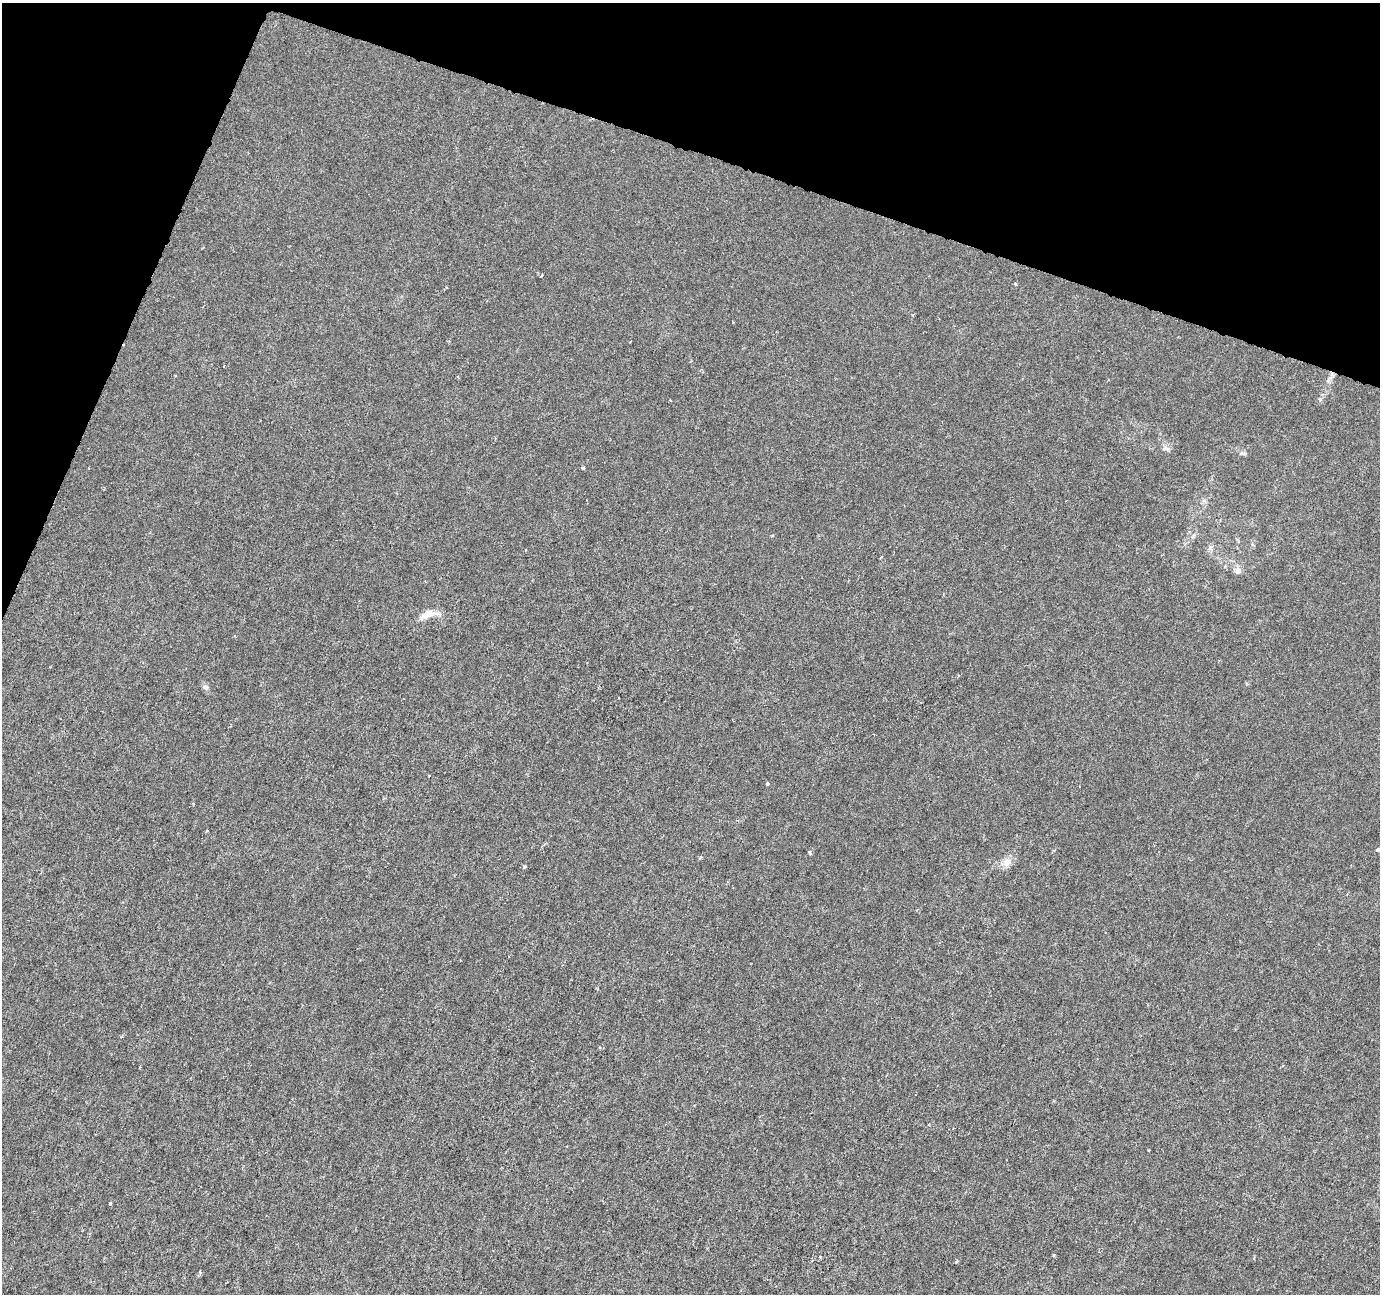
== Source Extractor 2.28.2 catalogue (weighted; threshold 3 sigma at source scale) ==
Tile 2 of 4 x 4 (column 2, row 1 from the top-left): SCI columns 1379-2756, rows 4091-5382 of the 5521 x 5659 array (HDU 1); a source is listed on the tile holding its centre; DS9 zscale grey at full resolution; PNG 1382 x 1296 px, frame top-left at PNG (2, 3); no overlay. Shown black and unused: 17% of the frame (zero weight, under 3 of 6 exposures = <1% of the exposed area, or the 3 px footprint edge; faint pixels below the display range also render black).
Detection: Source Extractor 2.28.2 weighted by HDU 2 'WHT'; one run over the whole footprint, this tile lists its part. Background -9.02e-05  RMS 0.0012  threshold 0.00505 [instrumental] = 3 sigma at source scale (4.09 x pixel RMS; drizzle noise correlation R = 1.36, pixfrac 0.8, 0.0396/0.0396 arcsec/px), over >= 5 px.
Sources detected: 20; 1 inside a brighter listed object's ellipse — not listed separately; the other 19 listed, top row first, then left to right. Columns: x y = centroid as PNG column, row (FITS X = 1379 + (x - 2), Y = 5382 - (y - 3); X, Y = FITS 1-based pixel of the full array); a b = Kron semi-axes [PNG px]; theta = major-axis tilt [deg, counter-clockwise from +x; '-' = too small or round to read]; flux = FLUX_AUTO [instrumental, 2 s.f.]
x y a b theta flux
541 276 4 3 - 0.089
1015 284 3 3 - 0.35
913 315 5 3 - 0.1
1166 448 12 5 -4 0.34
1244 454 6 4 20 0.18
582 468 5 3 - 0.12
772 535 4 3 - 0.097
1238 570 11 8 90 0.52
430 613 12 10 -4 0.96
205 687 10 6 -23 0.32
767 783 3 3 - 0.22
193 804 4 3 - 0.1
206 831 4 3 - 0.1
1378 850 4 3 - 0.37
810 852 4 3 - 0.3
700 857 6 4 47 0.16
1007 862 15 10 37 0.95
524 867 4 4 - 0.17
110 1203 4 3 - 0.23
Isophote crosses this tile's border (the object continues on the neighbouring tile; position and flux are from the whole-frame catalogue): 1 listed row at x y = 1378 850
Unlisted compact peaks at least as high as the median listed source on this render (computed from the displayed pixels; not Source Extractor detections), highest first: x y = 1320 399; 1054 1255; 956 1262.